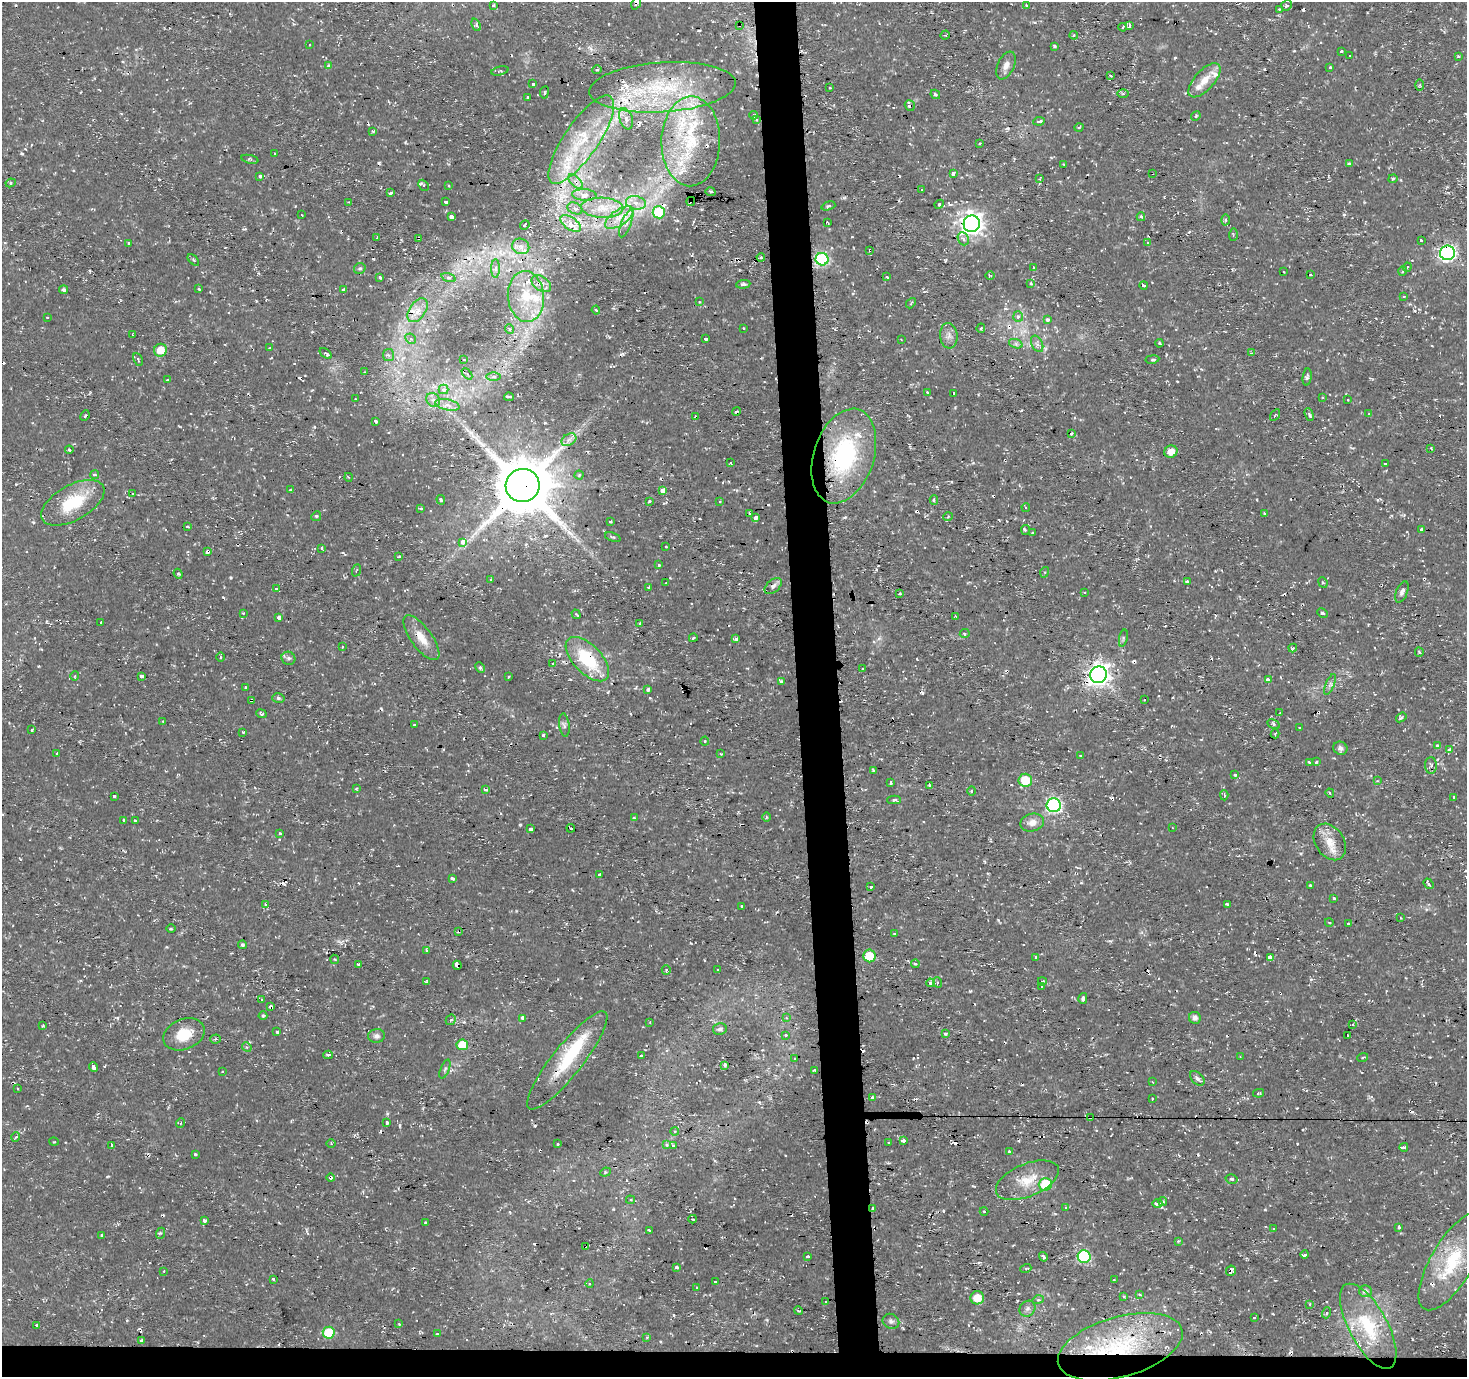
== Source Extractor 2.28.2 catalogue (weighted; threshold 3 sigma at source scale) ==
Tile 8 of 3 x 3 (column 2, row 3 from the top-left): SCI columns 1465-2929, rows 1-1375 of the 4395 x 4126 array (HDU 1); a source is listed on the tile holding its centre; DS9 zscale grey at full resolution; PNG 1469 x 1379 px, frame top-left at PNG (2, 2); each listed source drawn as its Kron ellipse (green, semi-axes under 4 px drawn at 4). Shown black and unused: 5% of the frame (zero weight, under 2 of 3 exposures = <1% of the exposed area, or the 3 px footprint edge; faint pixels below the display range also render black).
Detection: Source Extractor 2.28.2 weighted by HDU 2 'WHT'; one run over the whole footprint, this tile lists its part. Background 0.00547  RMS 0.0031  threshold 0.0141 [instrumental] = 3 sigma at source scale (4.5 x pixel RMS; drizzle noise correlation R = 1.50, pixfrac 1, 0.0396/0.0396 arcsec/px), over >= 5 px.
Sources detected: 563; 1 inside a brighter object's white glare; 108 cosmic-ray / hot-pixel residue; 2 long thin detections or spike segments (spike, bleed or trail) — neither listed nor drawn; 22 inside a brighter listed object's ellipse — not listed separately; the other 430 listed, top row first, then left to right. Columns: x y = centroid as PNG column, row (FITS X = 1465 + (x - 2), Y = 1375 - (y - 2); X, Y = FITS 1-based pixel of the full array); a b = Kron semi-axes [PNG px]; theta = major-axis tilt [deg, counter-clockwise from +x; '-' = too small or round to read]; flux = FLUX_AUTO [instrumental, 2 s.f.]
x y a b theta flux
636 3 7 4 67 0.64
1286 5 6 5 - 0.64
493 6 3 3 - 0.68
1026 6 3 3 - 1.1
1279 9 2 2 - 0.31
476 25 6 4 -66 0.97
739 25 3 3 - 2.8
1129 25 4 3 - 2.4
1123 27 4 2 - 0.24
945 35 5 4 - 0.62
1074 35 4 3 - 0.31
309 45 3 2 - 0.38
1055 46 4 3 - 0.41
1341 51 3 3 - 0.96
1349 56 3 3 - 0.87
1458 56 4 4 - 0.34
1006 65 15 8 66 2.1
328 66 4 4 - 0.67
1330 67 3 3 - 0.62
597 70 5 3 - 0.33
500 71 9 3 13 0.44
1110 75 4 2 - 0.37
1204 80 21 10 48 4.3
533 84 3 3 - 1.6
1420 85 5 4 - 0.45
662 87 73 25 4 35
830 88 3 2 - 0.35
544 92 6 3 81 0.36
1123 93 6 4 0 0.43
935 94 5 3 - 0.61
528 97 4 2 - 0.28
910 105 6 4 -54 1.3
754 115 4 3 - 0.6
1196 116 5 4 - 0.42
626 119 11 6 -71 1.7
756 120 3 3 - 0.34
1039 121 6 3 7 2
1079 127 4 3 - 0.35
373 131 3 3 - 0.43
581 140 52 17 55 18
691 141 45 29 89 28
980 143 3 2 - 0.27
275 154 3 3 - 0.61
250 159 9 3 -13 0.46
1064 164 2 2 - 0.26
1349 164 4 3 - 0.5
953 173 4 3 - 1.9
1152 173 2 2 - 0.24
260 176 3 3 - 1.3
1040 179 4 3 - 0.3
1393 179 4 3 - 0.33
576 182 9 5 -44 1.1
11 183 5 4 - 0.43
423 185 6 4 -47 1
449 186 3 3 - 0.36
922 189 3 3 - 2.4
390 192 3 3 - 6.4
710 192 5 3 - 0.43
584 195 12 6 -4 1.6
691 201 4 3 - 2
349 202 4 4 - 0.36
446 202 4 3 - 1.1
636 203 10 6 -10 2
939 204 5 4 - 0.47
828 206 7 3 18 0.58
575 208 8 5 -26 0.91
602 208 21 10 -3 5
659 212 6 6 - 18
301 215 2 2 - 0.26
451 217 4 3 - 5.5
1141 217 4 3 - 0.58
619 218 16 7 34 3.8
1225 220 5 3 - 0.47
571 223 12 6 -35 3.3
626 223 15 5 68 1.8
828 223 4 2 - 0.37
972 224 8 8 - 220
525 225 5 3 - 1.3
1233 235 6 3 89 0.33
377 237 3 2 - 0.26
419 238 4 3 - 0.31
963 239 7 5 -65 0.94
1421 241 3 3 - 0.92
1148 243 3 3 - 2
129 244 4 3 - 2.7
521 246 9 7 -22 1.8
870 250 3 3 - 2.2
1447 253 7 7 - 77
761 257 4 4 - 0.37
822 259 6 6 - 44
193 260 7 3 -46 0.37
1407 267 5 3 - 0.41
360 268 6 5 - 0.65
496 268 9 4 89 0.92
1033 268 3 3 - 0.93
1403 271 5 3 - 0.29
1284 272 3 2 - 0.22
1310 275 3 2 - 0.41
990 276 5 3 - 0.32
886 277 3 3 - 0.75
380 278 3 3 - 1.1
449 278 7 3 -19 0.6
541 284 11 7 -36 1.8
743 284 7 4 6 0.73
1031 284 3 3 - 1.6
1144 285 4 3 - 1.5
199 289 3 3 - 0.78
63 290 4 4 - 0.83
343 290 3 3 - 1.4
1404 296 3 2 - 0.27
526 297 25 18 -84 12
699 302 4 3 - 0.34
911 303 6 3 48 0.38
418 310 13 8 55 3
596 310 4 3 - 0.34
1018 316 5 5 - 1.1
47 317 3 2 - 0.41
1048 320 3 3 - 3.7
743 328 3 2 - 0.4
981 328 4 2 - 0.45
509 329 5 3 - 0.36
133 335 3 3 - 0.36
949 336 13 8 -85 1.9
411 339 6 4 -45 0.61
705 339 4 3 - 1.8
901 339 3 2 - 0.46
1159 343 4 3 - 0.3
1016 344 7 4 -18 0.67
1037 344 9 5 -64 0.94
270 348 4 2 - 0.25
160 350 6 6 - 4.8
326 353 7 4 -36 0.81
1251 353 4 4 - 0.33
389 355 6 5 - 0.74
138 359 7 3 -64 0.45
1152 359 7 3 9 0.54
464 360 3 2 - 0.22
364 372 3 2 - 0.31
467 374 6 4 -47 0.6
493 376 7 4 0 0.72
1307 377 9 4 82 0.67
167 380 3 2 - 0.49
444 389 5 5 - 1.5
927 392 3 2 - 0.3
954 394 3 3 - 0.97
509 397 5 3 - 4.6
1322 397 4 3 - 0.27
355 399 2 2 - 0.22
433 400 7 6 - 1.2
1348 400 3 3 - 0.82
447 405 12 5 -12 1.8
736 411 4 2 - 0.43
1369 414 4 2 - 0.25
1275 415 6 2 57 0.32
1309 415 7 4 -71 0.59
85 416 5 3 - 0.36
696 417 3 3 - 1.3
375 422 3 3 - 2.7
1071 433 3 3 - 0.72
569 440 8 5 31 1.1
1431 448 4 3 - 0.37
69 450 4 3 - 0.46
1171 452 6 6 - 3
844 456 49 30 72 40
731 463 3 3 - 8.2
1386 464 3 3 - 2.8
94 475 4 4 - 0.71
579 475 4 4 - 0.43
348 477 4 3 - 0.27
523 485 17 16 - 2100
291 490 4 3 - 2.3
663 490 4 3 - 17
133 494 3 2 - 0.25
441 500 5 3 - 0.51
934 500 5 4 - 0.87
649 501 4 3 - 0.3
720 501 3 3 - 0.57
73 503 35 17 29 14
1026 507 4 3 - 0.38
421 508 3 3 - 0.64
750 513 4 3 - 1.1
1265 513 3 3 - 0.87
316 516 5 4 - 0.45
756 517 4 3 - 5.9
948 517 5 3 - 0.28
610 522 3 3 - 0.87
187 527 4 2 - 0.3
1422 529 4 3 - 2.7
1025 530 5 3 - 0.61
1033 533 3 3 - 1.4
613 537 8 3 -21 0.41
462 542 3 3 - 23
666 547 3 2 - 0.6
322 548 3 3 - 0.74
208 552 4 3 - 1.6
398 557 4 2 - 0.45
659 565 3 3 - 2.4
356 570 6 2 69 0.27
1045 572 5 3 - 0.44
178 574 5 4 - 0.44
491 579 3 3 - 0.36
1187 581 4 3 - 1.2
1323 582 5 4 - 0.57
666 583 3 2 - 0.21
773 586 10 6 42 1.2
649 587 3 3 - 0.46
276 589 4 3 - 1.5
1084 592 3 2 - 0.32
1402 592 11 5 67 1.1
900 593 3 3 - 0.88
243 613 4 3 - 0.32
1323 613 5 3 - 0.53
576 614 5 3 - 0.38
279 617 4 3 - 2.4
956 617 3 2 - 0.54
101 622 3 2 - 0.34
640 623 4 3 - 0.52
965 634 5 4 - 0.57
421 638 27 10 -54 5.1
693 638 4 2 - 0.38
1123 638 9 3 78 0.56
736 639 3 3 - 2.5
342 647 2 2 - 0.3
1293 648 4 3 - 0.35
1419 652 5 2 - 0.36
220 657 5 3 - 0.34
288 658 7 6 - 0.86
587 659 27 14 -46 18
553 663 3 3 - 0.66
480 668 5 4 - 0.62
863 669 3 3 - 1.3
1098 675 8 8 - 220
75 676 5 3 - 0.27
142 676 4 3 - 2.1
509 677 3 2 - 0.34
1269 680 4 3 - 4.2
781 682 3 3 - 1.7
1330 685 11 4 67 0.97
245 687 3 3 - 1.8
648 689 3 3 - 1.7
278 698 6 5 - 0.63
1144 700 2 2 - 0.27
252 701 4 3 - 2.7
1280 713 4 2 - 0.42
261 714 5 4 - 0.43
1401 717 5 3 - 0.67
163 721 3 3 - 0.26
1273 724 6 4 -28 0.6
415 725 3 3 - 0.38
564 725 12 5 -82 0.93
1299 728 3 2 - 0.37
32 730 3 2 - 0.4
243 732 3 3 - 0.51
1275 734 4 3 - 0.33
543 735 3 3 - 1.3
705 741 4 4 - 0.39
1438 746 3 3 - 1.7
1340 748 7 6 - 1.4
1450 750 3 3 - 1.7
57 753 3 3 - 0.74
721 754 4 3 - 0.26
1081 755 3 2 - 0.42
1310 762 4 3 - 0.97
1316 762 3 3 - 0.57
1431 765 8 6 -89 0.91
873 770 3 3 - 0.42
1235 775 3 3 - 0.82
1025 780 6 6 - 8.6
1377 781 4 2 - 0.29
891 783 4 3 - 1.6
929 785 4 2 - 0.31
356 789 3 3 - 0.43
486 789 3 3 - 4.1
972 791 4 3 - 0.33
1330 793 4 3 - 0.49
1224 795 5 4 - 0.5
114 796 3 3 - 0.78
1454 797 3 3 - 0.58
894 800 7 4 1 0.67
1054 805 7 7 - 58
766 817 5 3 - 0.31
634 818 4 4 - 0.54
124 820 3 3 - 1.4
135 821 3 2 - 0.41
1032 822 12 8 12 2.4
571 828 4 3 - 0.95
1172 828 3 2 - 0.26
530 829 4 3 - 9.2
280 834 4 3 - 0.52
1330 842 20 14 -56 4.7
599 875 4 3 - 1.9
452 878 4 3 - 1.9
1429 884 6 3 -52 0.66
1310 885 3 2 - 0.25
871 887 3 3 - 1.6
1333 899 3 3 - 2.1
265 904 3 3 - 0.49
1227 904 4 3 - 0.84
742 906 3 3 - 0.33
1400 918 3 2 - 0.22
1329 922 4 3 - 0.27
1348 924 3 3 - 0.92
171 929 5 3 - 0.35
459 931 3 3 - 1.3
894 934 3 3 - 0.49
242 945 4 4 - 0.58
427 951 3 3 - 1.2
869 956 6 6 - 9
1036 957 3 3 - 0.82
1270 958 4 3 - 5.7
335 959 5 3 - 0.28
915 964 4 3 - 0.51
358 965 4 3 - 2.1
457 965 4 3 - 8.9
666 970 5 4 - 0.41
717 970 3 3 - 0.71
1042 981 4 3 - 0.68
427 982 3 3 - 0.47
937 982 5 3 - 0.44
930 983 4 4 - 1
1042 986 3 2 - 0.34
1083 998 5 4 - 0.85
262 1000 3 3 - 0.34
271 1007 4 3 - 2.3
263 1016 4 4 - 0.36
523 1018 4 4 - 1.8
786 1018 4 4 - 0.36
1195 1018 6 5 - 1.5
451 1020 6 4 42 0.52
650 1022 2 2 - 0.28
43 1025 4 3 - 0.27
1353 1025 3 3 - 0.59
720 1029 7 5 11 1
277 1032 4 3 - 0.57
946 1033 3 3 - 3.3
184 1034 21 15 22 7.5
786 1035 3 3 - 0.96
376 1036 8 7 - 1.2
1347 1036 3 2 - 0.41
215 1039 5 4 - 0.44
462 1045 5 5 - 8
247 1047 5 4 - 0.54
328 1055 5 4 - 0.48
641 1055 3 3 - 0.4
1240 1056 3 2 - 0.21
1363 1057 5 3 - 0.35
795 1059 3 3 - 0.46
567 1060 61 15 52 17
725 1065 4 3 - 0.57
93 1067 5 3 - 4.7
445 1069 10 4 68 0.73
815 1070 3 3 - 0.43
222 1072 4 3 - 0.26
1197 1078 9 5 -45 0.85
1153 1082 3 2 - 0.21
18 1089 3 3 - 0.29
1258 1093 5 4 - 0.49
873 1098 4 3 - 3.2
1152 1098 3 2 - 0.36
1091 1118 4 3 - 1.5
181 1123 5 3 - 0.3
387 1123 4 3 - 1.2
675 1132 4 3 - 0.42
16 1137 5 4 - 0.43
904 1141 4 3 - 6.4
54 1142 5 3 - 0.28
888 1142 3 3 - 0.83
331 1144 5 3 - 0.31
557 1144 3 3 - 0.5
111 1145 3 3 - 2
667 1145 4 4 - 0.72
673 1146 4 3 - 1.7
1404 1147 4 3 - 7.4
1009 1151 3 3 - 1.1
195 1154 3 3 - 0.41
605 1172 5 4 - 0.45
330 1178 4 3 - 1.1
1232 1179 6 4 -14 0.49
1027 1180 33 16 23 7.9
1045 1184 7 6 - 11
630 1200 4 3 - 0.42
1163 1201 4 4 - 0.64
1157 1203 5 3 - 3.4
1065 1208 4 3 - 0.41
873 1209 4 3 - 0.58
984 1211 4 3 - 0.3
693 1219 4 3 - 0.37
204 1221 3 3 - 2.8
425 1222 3 2 - 0.28
1399 1227 4 3 - 1.1
1274 1228 3 3 - 0.84
649 1231 4 3 - 1.3
161 1233 6 3 67 0.46
102 1236 3 3 - 1.2
1178 1241 4 4 - 0.3
585 1246 3 2 - 0.31
1305 1255 4 3 - 1.6
808 1257 3 3 - 0.87
1043 1257 5 3 - 0.63
1084 1257 6 6 - 31
1453 1261 56 21 59 20
676 1267 3 3 - 1.8
1026 1268 5 3 - 0.33
164 1271 4 3 - 0.33
1231 1271 5 5 - 3.7
273 1279 3 3 - 1.3
1114 1280 3 3 - 0.3
716 1282 3 3 - 7.3
590 1283 4 3 - 0.38
696 1287 3 2 - 0.53
1365 1291 6 6 - 1.2
1139 1294 3 3 - 0.94
1124 1296 3 3 - 0.38
977 1298 7 6 - 4.8
1038 1300 6 3 17 0.38
826 1301 3 3 - 0.85
1310 1304 3 3 - 0.37
1027 1309 8 7 - 1
798 1311 4 3 - 1.8
1326 1313 5 3 - 0.33
1254 1317 3 2 - 0.31
891 1321 9 7 -31 0.98
399 1324 4 3 - 0.32
37 1326 3 3 - 3.5
1368 1326 47 19 -61 18
329 1333 6 6 - 12
437 1334 4 4 - 0.38
647 1337 4 3 - 0.37
142 1340 4 3 - 1
1120 1347 64 30 16 38
Overlapping masked pixels (flux is a lower limit): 30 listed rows (the first 20) at x y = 636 3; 739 25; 910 105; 581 140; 1152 173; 576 182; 691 201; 659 212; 972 224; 419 238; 870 250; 1447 253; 696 417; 844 456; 523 485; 208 552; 421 638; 587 659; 1098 675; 252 701
Isophote crosses this tile's border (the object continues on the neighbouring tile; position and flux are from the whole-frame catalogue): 1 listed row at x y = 636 3
Unlisted compact peaks at least as high as the median listed source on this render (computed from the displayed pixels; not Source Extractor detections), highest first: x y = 970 991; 231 578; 33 522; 223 597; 22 154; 520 824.